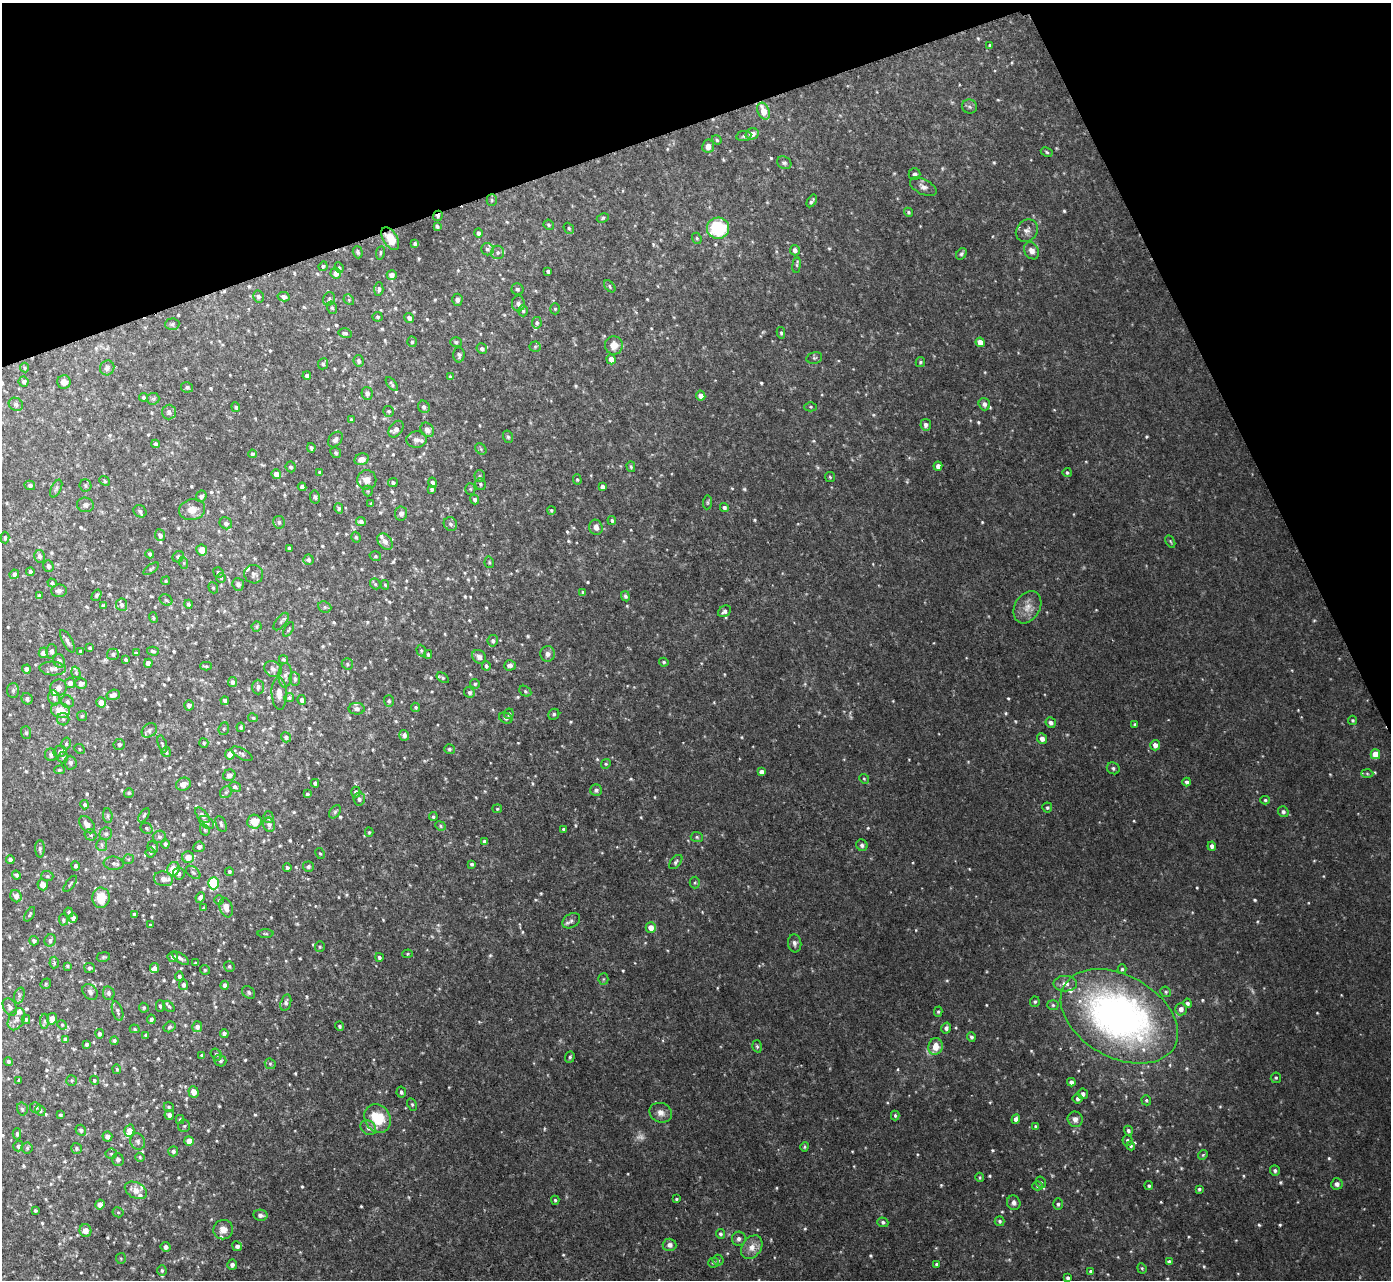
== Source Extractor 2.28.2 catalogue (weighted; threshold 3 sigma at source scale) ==
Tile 3 of 4 x 4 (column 3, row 1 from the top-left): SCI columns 2848-4236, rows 3989-5266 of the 5691 x 5723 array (HDU 1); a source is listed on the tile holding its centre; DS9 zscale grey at full resolution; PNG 1393 x 1282 px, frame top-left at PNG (2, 3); each listed source drawn as its Kron ellipse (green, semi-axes under 4 px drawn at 4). Shown black and unused: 18% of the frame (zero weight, under 2 of 3 exposures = <1% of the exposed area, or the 3 px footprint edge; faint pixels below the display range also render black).
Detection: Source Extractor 2.28.2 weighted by HDU 2 'WHT'; one run over the whole footprint, this tile lists its part. Background 0.0367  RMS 0.008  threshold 0.0362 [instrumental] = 3 sigma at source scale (4.5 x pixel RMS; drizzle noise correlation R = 1.50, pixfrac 1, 0.05/0.05 arcsec/px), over >= 5 px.
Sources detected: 816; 4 too faint to see at this stretch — neither listed nor drawn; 25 inside a brighter listed object's ellipse — not listed separately; of the other 787, all 500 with FLUX_AUTO >= 1.06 (the completeness limit of this list) listed and drawn (287 fainter detections not listed), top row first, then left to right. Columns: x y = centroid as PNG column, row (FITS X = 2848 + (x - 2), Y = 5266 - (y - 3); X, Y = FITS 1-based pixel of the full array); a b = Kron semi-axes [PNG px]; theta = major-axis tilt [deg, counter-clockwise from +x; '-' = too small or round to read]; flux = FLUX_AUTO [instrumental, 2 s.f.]
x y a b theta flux
990 45 4 3 - 1.2
969 107 7 7 - 2.1
763 111 9 5 -68 13
752 134 6 5 - 6
744 136 7 5 10 2
717 140 5 4 - 1.4
708 146 6 6 - 5.3
1047 152 6 4 -29 1.2
784 163 7 6 - 1.7
914 174 6 5 - 2.2
923 187 14 7 -27 4.3
492 200 5 5 - 1.2
812 201 7 3 58 1.6
908 212 5 4 - 1.2
438 216 5 4 - 2
603 218 6 4 28 1.2
549 225 5 4 - 1.4
437 226 4 3 - 1.3
569 228 6 5 - 1.3
718 228 11 10 - 50
1027 231 12 10 49 4.7
478 233 5 4 - 2.1
697 238 6 4 -68 1.1
390 239 12 7 -58 15
415 243 4 3 - 2
487 249 6 6 - 2.1
795 250 5 5 - 3.2
1032 251 9 7 -58 4.8
358 252 6 5 - 1.6
498 252 6 6 - 2.4
380 253 7 3 80 1.1
961 254 6 4 55 1.6
797 265 7 4 82 1.2
323 266 5 4 - 1.4
339 268 5 4 - 1.1
548 271 4 3 - 1.9
336 273 5 5 - 5.4
392 275 5 5 - 4.5
610 286 7 4 -49 1.4
379 289 7 4 86 2.1
517 289 6 5 - 1.7
258 296 6 5 - 2.6
284 297 6 4 -12 2.6
329 299 7 5 65 1.8
349 300 6 4 -47 1.1
457 300 6 5 - 2.6
518 304 8 6 89 2.8
332 308 6 5 - 1.5
555 309 5 5 - 1.2
523 311 5 4 - 1.3
378 317 5 4 - 1.5
409 318 5 4 - 3.1
537 323 6 5 - 1.9
172 324 7 5 4 1.6
345 333 6 5 - 1.7
781 333 6 4 -81 1.3
412 342 5 4 - 1.4
456 342 6 5 - 1.2
980 342 5 4 - 7.5
614 345 9 9 - 8.8
535 347 5 5 - 1.3
482 349 5 5 - 2.7
459 355 7 5 89 2
814 358 8 6 13 1.7
611 359 5 4 - 6.2
359 361 6 5 - 1.5
920 362 5 4 - 1.2
323 364 6 5 - 1.8
25 368 5 4 - 1.3
107 368 8 7 - 2.8
307 376 4 4 - 2.7
450 377 3 3 - 1.1
24 382 5 5 - 1.9
64 382 7 6 - 4.7
392 384 8 3 -52 1.6
187 387 6 5 - 1.7
367 394 7 5 -77 2.3
701 396 5 4 - 5.9
143 397 4 3 - 1.6
153 399 6 6 - 1.5
16 404 7 6 - 2.2
984 404 6 5 - 3
236 407 5 4 - 1.6
424 407 6 5 - 2.7
811 407 6 4 0 1.1
388 411 5 5 - 1.6
169 412 7 7 - 3
351 420 4 4 - 1.1
926 425 6 5 - 2.9
396 429 9 6 52 4.3
427 430 7 6 - 4.3
508 437 6 5 - 1.5
335 439 9 6 50 3.2
417 439 10 8 4 4
155 444 4 3 - 2.1
311 448 4 3 - 1.4
481 449 6 5 - 1.2
336 453 6 5 - 1.6
252 454 4 4 - 2
362 459 7 5 21 5.5
938 466 4 4 - 4.4
291 467 5 5 - 1.7
631 467 5 4 - 1.4
319 472 3 3 - 1.3
1067 473 4 4 - 1.4
276 474 5 4 - 5.7
480 476 6 5 - 1.2
830 477 5 5 - 1.1
577 479 5 4 - 1.1
367 480 9 9 - 6.2
105 481 6 4 -42 1.3
393 482 5 4 - 1.7
432 482 5 4 - 2.3
480 484 6 5 - 1.4
30 485 5 4 - 2
85 485 6 6 - 1.4
302 487 4 4 - 2.4
602 487 4 4 - 2.8
56 489 9 5 64 1.9
432 489 4 3 - 1.7
470 489 5 5 - 1.1
368 491 5 5 - 1.1
201 496 5 5 - 2.5
315 497 7 5 -80 1.6
475 499 5 4 - 2.3
708 502 7 4 84 1.2
371 504 4 3 - 1.5
85 505 8 7 - 2.3
339 508 5 4 - 1.8
724 508 4 4 - 2
192 510 13 10 12 8.7
551 510 4 4 - 1.1
140 511 7 5 -36 1.9
401 513 7 6 - 3
612 520 4 4 - 1.4
279 522 6 5 - 2
361 522 5 4 - 2.6
226 523 6 5 - 2.5
450 524 7 6 - 2.2
596 527 8 6 -73 4
160 535 6 5 - 3
356 537 5 4 - 1.4
5 538 6 4 -85 1.5
1170 541 6 4 -60 1.1
385 542 9 6 -50 4.4
289 548 4 3 - 2.1
202 550 6 5 - 7.5
150 554 4 3 - 1.7
39 556 6 5 - 2.6
375 556 6 4 -16 1.5
178 557 6 5 - 1.4
308 560 5 5 - 2.3
489 562 6 4 -77 1.2
184 563 6 4 -71 1.1
48 566 6 5 - 2.5
151 569 9 4 35 1.3
30 572 4 3 - 2.6
218 572 5 5 - 1.6
14 574 5 4 - 2.1
254 574 9 9 - 3
221 578 5 4 - 1.1
166 581 4 4 - 1.1
52 583 4 4 - 1.3
238 584 6 5 - 2.5
375 584 6 5 - 1.1
385 585 5 4 - 1.1
213 588 6 4 -68 1.1
59 591 8 6 1 2.3
583 592 4 3 - 1.6
39 595 4 4 - 1.5
96 595 6 4 57 1.5
625 596 5 4 - 1.7
166 600 7 5 -30 1.6
188 604 4 3 - 1.8
103 605 4 4 - 1.3
122 605 6 5 - 2.4
325 607 7 5 -21 1.7
1027 607 17 12 59 9.5
724 611 7 5 34 2.9
153 618 5 4 - 1.2
281 622 10 5 52 1.9
256 627 5 5 - 1.2
289 629 8 4 58 1.1
67 641 12 5 -60 3
493 641 6 5 - 2
90 648 4 3 - 1.3
52 651 7 5 -89 2.3
81 651 4 3 - 1.7
153 651 6 4 -15 1.5
421 651 6 4 -71 1.2
43 653 5 4 - 3.6
136 653 4 3 - 1.1
113 654 6 5 - 1.9
428 654 4 3 - 1.4
548 654 8 7 - 3.4
479 657 7 6 - 3.4
283 659 5 4 - 1.3
126 660 4 3 - 1.6
59 661 7 5 -66 4
664 662 5 4 - 1.3
148 663 4 4 - 5.2
347 664 5 5 - 1.3
510 665 6 5 - 2.9
206 666 5 3 - 1.2
486 666 5 4 - 1.9
26 669 4 4 - 4.2
53 669 13 7 -3 4.7
273 669 9 7 -37 3.4
76 672 6 4 -73 1.2
285 675 12 7 87 3.3
443 678 7 4 -35 1.3
295 679 7 5 -82 1.9
232 682 5 4 - 2.8
70 683 5 5 - 3.7
81 683 6 5 - 3.9
475 684 5 4 - 1.5
258 687 7 6 - 2.7
58 688 8 8 - 3.8
13 690 7 6 - 2.1
525 691 6 5 - 1.2
279 693 16 7 -87 5.9
469 693 5 5 - 2.3
113 695 7 5 17 3.7
54 698 7 5 -71 2.7
289 698 5 4 - 1.8
27 699 6 5 - 2.2
302 700 5 4 - 3.2
225 701 4 3 - 2.1
389 701 5 5 - 1.5
67 702 6 6 - 2.2
101 703 5 4 - 9.9
189 705 5 4 - 3.1
416 707 4 4 - 1.1
357 709 8 6 0 2.1
60 711 9 7 -18 13
509 714 5 4 - 1.9
554 714 6 5 - 1.4
82 716 5 5 - 1.2
253 718 5 4 - 1.4
506 718 7 5 -26 2
63 719 6 6 - 2
1353 720 4 4 - 1.2
1051 723 5 5 - 3.2
1135 724 3 3 - 1.2
241 727 4 4 - 1.7
224 729 6 5 - 1.3
149 730 8 6 38 2.2
26 733 6 5 - 1.5
404 735 5 5 - 2.8
286 737 5 4 - 2.4
1042 739 5 5 - 4.8
204 743 5 4 - 1.6
66 744 6 4 75 1.4
119 744 6 5 - 2.3
162 744 9 4 -73 1.4
1155 745 5 5 - 5.2
79 749 5 4 - 1.1
449 749 5 5 - 1.4
60 751 6 5 - 2.7
166 752 5 5 - 1.3
230 754 5 4 - 6.6
242 754 12 5 -29 2.1
1375 754 5 5 - 14
51 755 6 6 - 2.7
63 758 6 5 - 1.4
70 763 7 6 - 2.4
606 764 5 4 - 1.1
1113 768 6 5 - 1.8
59 770 5 4 - 1.2
761 772 4 4 - 3.9
1367 774 6 4 -2 1.2
229 775 6 5 - 2.7
864 779 5 4 - 1.1
1187 782 4 4 - 2.3
315 783 4 4 - 2
183 784 7 6 - 4.9
235 787 6 5 - 1.7
596 790 6 5 - 2.5
226 792 7 5 42 1.7
356 792 5 4 - 1.9
129 793 5 4 - 1.2
307 794 4 3 - 1.6
359 799 6 5 - 2.4
1265 800 4 4 - 1.2
85 805 4 4 - 2
1047 808 5 5 - 1.4
497 809 5 4 - 1.1
335 812 7 5 54 1.6
1283 812 6 5 - 2.3
144 815 8 4 57 1.4
202 815 9 5 -49 3
108 816 7 5 -86 1.6
268 817 6 5 - 2.2
433 817 4 4 - 1.5
206 822 8 5 -36 3.1
254 822 7 7 - 13
221 824 8 5 -66 2
87 825 10 6 -52 5
269 825 7 6 - 2.4
440 826 5 4 - 1.2
146 828 6 5 - 1.5
563 829 3 3 - 1.5
205 830 6 5 - 1.3
369 832 4 4 - 1.1
106 834 6 6 - 1.9
91 835 6 5 - 1.7
159 837 6 6 - 2.2
697 837 6 5 - 1.4
484 841 4 3 - 1.8
165 844 4 3 - 1.4
102 845 6 5 - 1.7
862 845 6 5 - 2.2
1212 846 4 4 - 3
153 847 6 5 - 1.7
199 847 5 5 - 2.3
40 849 9 4 -89 1.9
150 853 5 5 - 1.2
320 853 6 4 -60 1.2
188 857 6 5 - 7.7
10 859 4 4 - 3.1
128 859 5 5 - 1.2
676 862 8 5 49 1.8
114 863 10 6 -5 2.9
472 864 4 3 - 1.7
75 866 5 4 - 2
308 867 5 5 - 2
287 868 4 4 - 1.7
173 869 7 6 - 13
193 872 8 5 -40 1.8
229 872 4 3 - 1.6
179 873 6 5 - 2.5
16 875 4 4 - 2.1
47 876 6 5 - 1.3
163 879 9 7 -12 4.6
695 882 6 5 - 1.3
214 883 6 5 - 62
70 884 9 3 54 1.2
43 885 5 5 - 5.7
16 896 6 5 - 3.8
200 897 5 4 - 3
101 898 10 8 88 16
219 900 5 4 - 1.1
203 908 4 3 - 1.1
226 908 10 6 -72 6.4
69 912 5 4 - 1.4
30 914 8 3 59 1.3
134 914 3 3 - 1.3
73 918 4 4 - 4
63 920 5 4 - 1.5
571 921 9 7 32 2.8
150 925 3 3 - 1.2
651 928 5 5 - 8.2
266 934 8 4 -1 1.2
50 940 6 5 - 2
34 941 5 4 - 1.5
795 943 9 6 -85 2.9
320 947 5 5 - 1.2
408 954 5 4 - 1.1
103 957 7 5 11 1.1
173 957 5 5 - 2.3
379 957 4 4 - 1.7
180 958 10 4 -36 2.4
54 963 6 4 86 2.4
195 963 3 3 - 1.1
68 966 4 3 - 1.1
229 966 6 5 - 1.3
90 968 5 5 - 1.6
155 968 5 4 - 3.8
1122 969 5 4 - 1.2
205 970 5 4 - 1.5
179 976 4 4 - 1.9
603 979 5 5 - 1.1
46 984 5 5 - 1.2
1065 984 12 7 0 5.1
183 985 5 4 - 2.6
225 985 4 4 - 2.8
90 992 9 6 -50 3.1
249 992 7 5 -49 1.6
1166 992 5 5 - 1.5
109 993 7 5 -77 2.3
19 995 8 5 72 1.9
1035 1002 5 5 - 1.4
286 1003 8 5 74 2.4
1187 1003 5 4 - 2
1053 1005 6 5 - 1.5
160 1006 5 4 - 1.5
169 1006 6 4 -49 1.6
10 1007 9 6 -59 3.3
144 1008 5 4 - 1.4
1181 1009 6 6 - 4.4
117 1011 10 5 -72 2.3
938 1012 5 4 - 1.1
1119 1016 63 41 -29 400
16 1019 12 7 62 4.4
26 1019 5 4 - 1.3
52 1019 6 5 - 6.5
151 1019 5 4 - 1.8
45 1021 8 4 -90 1.3
62 1025 5 4 - 1.1
340 1026 5 4 - 1.5
169 1027 6 5 - 1.5
197 1027 5 5 - 3.4
946 1028 5 5 - 3.1
135 1029 5 4 - 1.2
224 1033 4 4 - 2.4
100 1034 4 4 - 1.8
146 1035 4 3 - 1.4
971 1037 4 4 - 1.8
65 1040 4 4 - 3.6
114 1041 4 4 - 1.7
86 1044 4 3 - 1.5
757 1046 6 4 -72 1.4
935 1047 8 7 - 12
216 1054 6 5 - 1.5
202 1056 4 3 - 1.4
570 1057 6 4 71 1.5
220 1061 6 6 - 2.2
8 1062 4 4 - 1.5
270 1064 6 5 - 1.3
117 1069 5 4 - 1.1
1276 1078 5 5 - 1.2
19 1080 4 3 - 1.3
72 1080 5 5 - 1.3
94 1080 5 4 - 1.5
1071 1082 4 4 - 2.9
194 1092 6 5 - 6.2
401 1092 5 4 - 1.8
1083 1094 5 5 - 2.7
1078 1099 5 5 - 2.4
1146 1100 5 4 - 1.3
412 1104 6 4 -63 1.2
169 1107 5 4 - 1.3
35 1108 5 5 - 1.8
22 1109 6 5 - 1.8
40 1110 5 5 - 1.8
661 1113 11 9 -22 5.1
60 1115 4 4 - 1.3
169 1115 5 4 - 2.5
895 1115 5 4 - 1.3
378 1118 15 12 -55 28
180 1119 4 3 - 1.1
1016 1119 5 4 - 4
1075 1119 8 7 - 4.3
184 1126 6 6 - 1.5
1035 1126 3 3 - 1.2
368 1128 8 6 -40 3.8
81 1130 5 5 - 2.4
129 1131 6 5 - 8.5
1128 1131 5 4 - 2.2
17 1134 5 4 - 1.5
107 1136 5 5 - 4.5
1128 1140 5 5 - 2.1
189 1141 5 4 - 8
138 1142 8 7 - 2.5
18 1146 5 5 - 2
1131 1146 5 4 - 1.5
805 1147 5 4 - 1.1
27 1148 5 5 - 1.3
76 1148 5 5 - 1.6
173 1151 5 5 - 2.1
111 1154 5 5 - 1.2
1203 1155 5 4 - 1.1
140 1157 5 4 - 1.1
118 1159 6 5 - 2.5
1275 1171 5 5 - 2.1
980 1177 5 4 - 1.1
1041 1182 6 5 - 1.4
1337 1184 6 5 - 3.3
1037 1186 5 4 - 1.2
1149 1186 4 4 - 1.6
1199 1189 4 3 - 1.4
136 1190 12 7 -28 6.7
676 1199 4 3 - 1.1
555 1200 4 4 - 1.1
1014 1203 7 6 - 2.7
1058 1204 6 4 87 1.6
100 1205 5 4 - 5.5
35 1210 3 3 - 1.3
118 1212 5 5 - 1.2
260 1215 7 5 -11 3.1
1000 1221 5 5 - 1.7
883 1222 5 4 - 1.8
223 1230 10 9 - 6.3
85 1231 6 6 - 5.2
720 1234 5 4 - 1.7
739 1239 7 7 - 2.9
670 1245 7 6 - 3.4
237 1246 5 4 - 3.1
165 1247 5 5 - 3.1
752 1247 13 9 55 8.3
121 1258 5 5 - 1.1
718 1260 5 5 - 1.3
1169 1262 4 4 - 2.5
713 1263 5 5 - 1.4
936 1264 3 3 - 1.3
232 1265 5 5 - 2.6
1142 1268 5 4 - 1.1
162 1270 5 4 - 1.4
1091 1271 4 4 - 1.4
1068 1278 4 3 - 2
Overlapping masked pixels (flux is a lower limit): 2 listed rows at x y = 438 216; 390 239